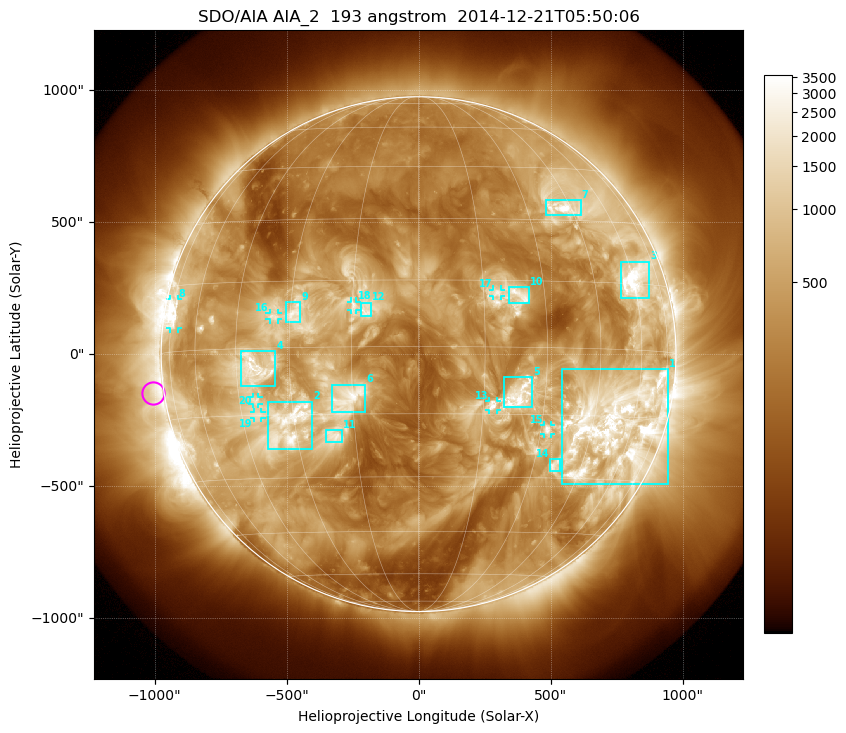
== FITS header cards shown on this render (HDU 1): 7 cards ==
TELESCOP= 'SDO/AIA'
INSTRUME= 'AIA_2'
WAVELNTH=                  193
WAVEUNIT= 'angstrom'
DATE-OBS= '2014-12-21T05:50:06.84'
CTYPE1  = 'HPLN-TAN'
CTYPE2  = 'HPLT-TAN'

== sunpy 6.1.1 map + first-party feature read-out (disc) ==
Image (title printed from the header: SDO/AIA AIA_2  193 angstrom  2014-12-21T05:50:06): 1024 x 1024 px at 2.4 arcsec/px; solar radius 975 arcsec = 406 px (full disc in frame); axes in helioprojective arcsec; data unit not stated in the header (colour bar unlabelled)
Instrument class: DISC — disc imager (sunpy class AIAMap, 193 A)
Bright regions (active regions / flare kernels): reference = the median radial profile (limb darkening/brightening removed); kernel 9 px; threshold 5 sigma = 1218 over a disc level ~337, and >= 1.15x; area >= 12 px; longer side >= 10 px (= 24 arcsec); searched inside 0.97 R_sun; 21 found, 20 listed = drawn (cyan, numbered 1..; 8 of them under ~33 arcsec drawn as corner ticks so the feature stays visible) (cap 20 boxes per figure: the strongest are kept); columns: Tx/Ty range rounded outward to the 5 arcsec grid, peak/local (2 s.f.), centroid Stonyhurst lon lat
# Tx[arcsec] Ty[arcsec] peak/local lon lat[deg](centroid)
1 540..945 -495..-55 15 +52 -17
2 -570..-400 -360..-180 12 -32 -17
3 765..875 210..350 14 +61 +16
4 -675..-540 -125..15 10 -39 -5
5 325..430 -205..-85 8.9 +23 -11
6 -330..-200 -220..-115 6.9 -16 -11
7 480..615 525..585 12 +42 +33
8 -940..-910 95..210 10 -73 +8
9 -505..-445 120..200 6.9 -29 +8
10 340..420 195..255 7.2 +24 +12
11 -350..-290 -335..-285 6.1 -20 -20
12 -220..-180 145..195 5.1 -12 +8
13 265..300 -210..-175 6 +17 -13
14 500..540 -445..-395 6.6 +36 -27
15 475..505 -305..-265 9.8 +32 -18
16 -565..-530 130..155 7.2 -34 +7
17 280..315 220..245 4.6 +18 +12
18 -255..-235 165..200 4.6 -15 +9
19 -625..-595 -240..-220 5.5 -40 -15
20 -630..-605 -190..-160 6.5 -40 -12
Off-limb structures (1.02-1.3 R_sun): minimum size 162 px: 5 found; the strongest spans PA ~65..125 deg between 1.02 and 1.3 R_sun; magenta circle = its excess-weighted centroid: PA ~100 deg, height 1.04 R_sun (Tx ~-1005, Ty ~-150 arcsec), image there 2.8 x the reference